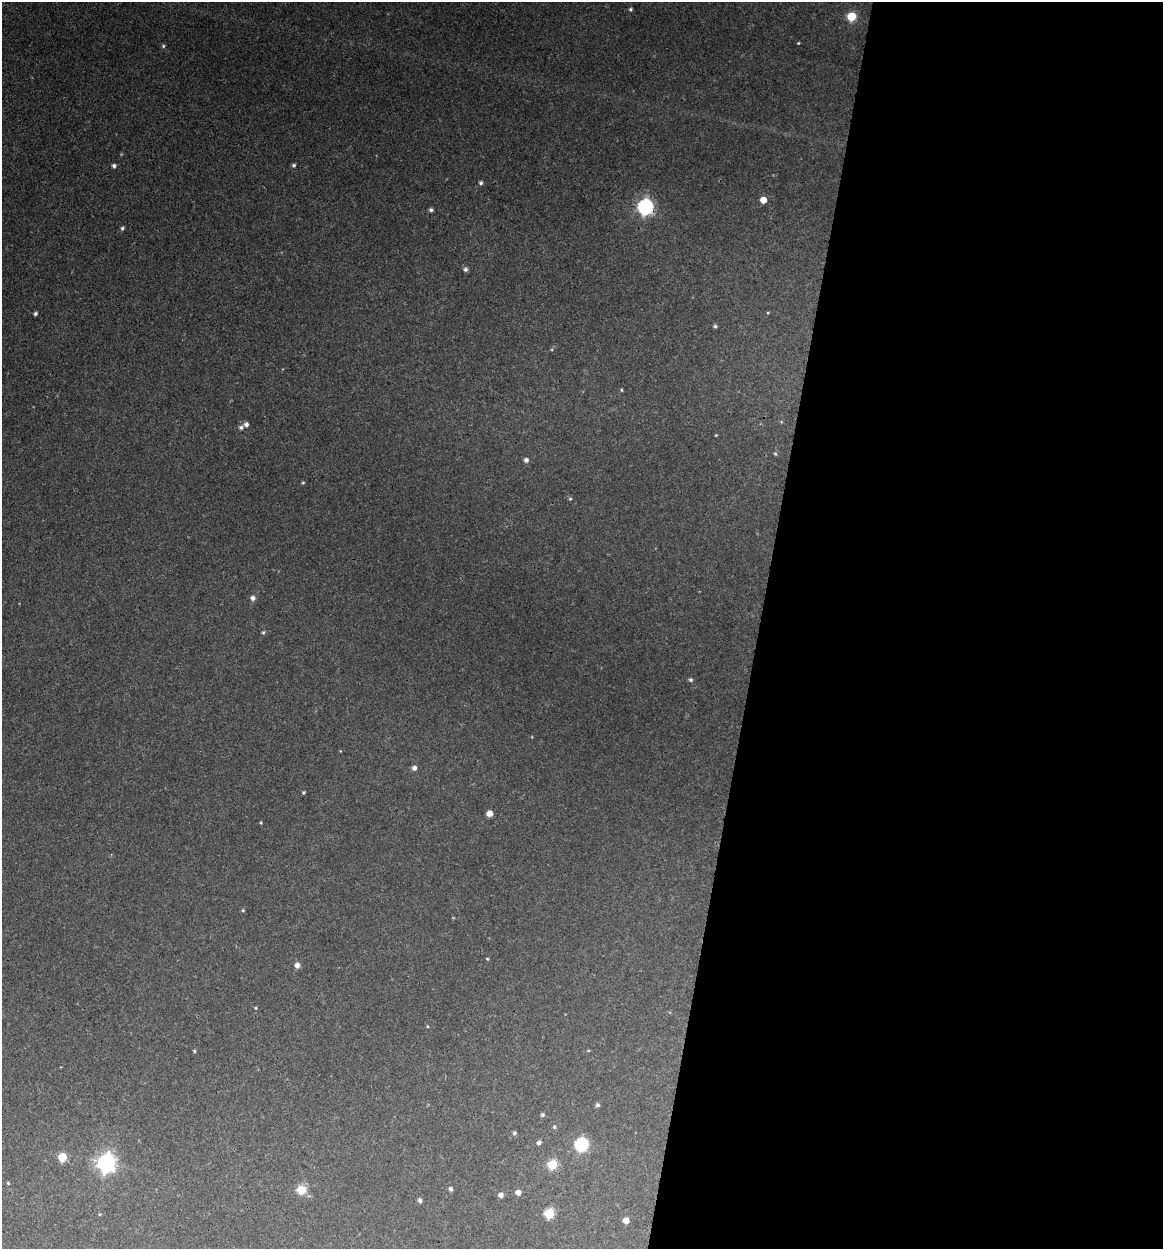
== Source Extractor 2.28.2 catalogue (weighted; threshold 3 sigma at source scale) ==
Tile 12 of 4 x 4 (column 4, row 3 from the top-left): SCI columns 3726-4886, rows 1248-2494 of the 5007 x 4987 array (HDU 1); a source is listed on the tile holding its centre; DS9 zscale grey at full resolution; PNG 1165 x 1251 px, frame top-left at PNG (2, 2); no overlay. Shown black and unused: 35% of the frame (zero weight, under 3 of 4 exposures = <1% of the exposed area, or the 3 px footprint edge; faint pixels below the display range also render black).
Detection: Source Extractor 2.28.2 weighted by HDU 2 'WHT'; one run over the whole footprint, this tile lists its part. Background 0.118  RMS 0.0043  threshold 0.0193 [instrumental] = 3 sigma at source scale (4.5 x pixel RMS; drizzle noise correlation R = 1.50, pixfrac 1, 0.05/0.05 arcsec/px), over >= 5 px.
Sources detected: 52; all 52 listed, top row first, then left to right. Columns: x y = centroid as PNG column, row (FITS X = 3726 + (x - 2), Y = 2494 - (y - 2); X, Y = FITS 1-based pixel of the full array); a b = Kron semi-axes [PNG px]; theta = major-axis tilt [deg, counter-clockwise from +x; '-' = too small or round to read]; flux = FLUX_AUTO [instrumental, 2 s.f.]
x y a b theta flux
630 9 5 4 - 0.7
852 16 5 5 - 18
798 43 3 3 - 0.36
163 46 5 4 - 0.64
294 165 4 4 - 0.84
114 166 4 4 - 1.2
481 183 5 4 - 0.94
763 200 5 5 - 5.5
645 207 7 7 - 100
431 210 5 4 - 1
122 228 5 4 - 0.81
465 269 5 5 - 1.2
35 313 4 3 - 0.93
715 326 4 4 - 0.8
621 390 4 4 - 0.48
246 424 5 5 - 1.6
241 427 5 5 - 1
716 435 3 2 - 0.34
775 454 5 3 - 0.49
526 460 5 5 - 1.4
303 483 4 4 - 0.42
570 499 4 4 - 0.5
253 598 5 5 - 1.6
263 633 5 4 - 0.64
690 680 5 5 - 0.83
414 768 5 5 - 1.8
303 792 3 3 - 0.54
489 813 5 4 - 4
261 823 4 3 - 0.4
243 910 4 4 - 0.48
487 959 4 3 - 0.45
297 965 5 5 - 2.3
256 1008 4 4 - 0.39
427 1026 5 3 - 0.38
194 1051 4 3 - 0.49
597 1105 5 5 - 0.94
542 1115 4 4 - 0.82
554 1127 4 4 - 0.59
514 1133 5 4 - 0.9
539 1143 4 4 - 1.4
581 1144 6 6 - 59
62 1157 5 5 - 13
106 1163 7 7 - 190
552 1165 5 5 - 21
8 1183 3 3 - 0.44
450 1189 5 4 - 1.1
301 1190 5 5 - 17
518 1192 5 5 - 3.1
501 1195 5 4 - 2
420 1200 5 4 - 1.2
549 1213 5 5 - 22
626 1220 5 4 - 4.5
Overlapping masked pixels (flux is a lower limit): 1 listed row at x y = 645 207